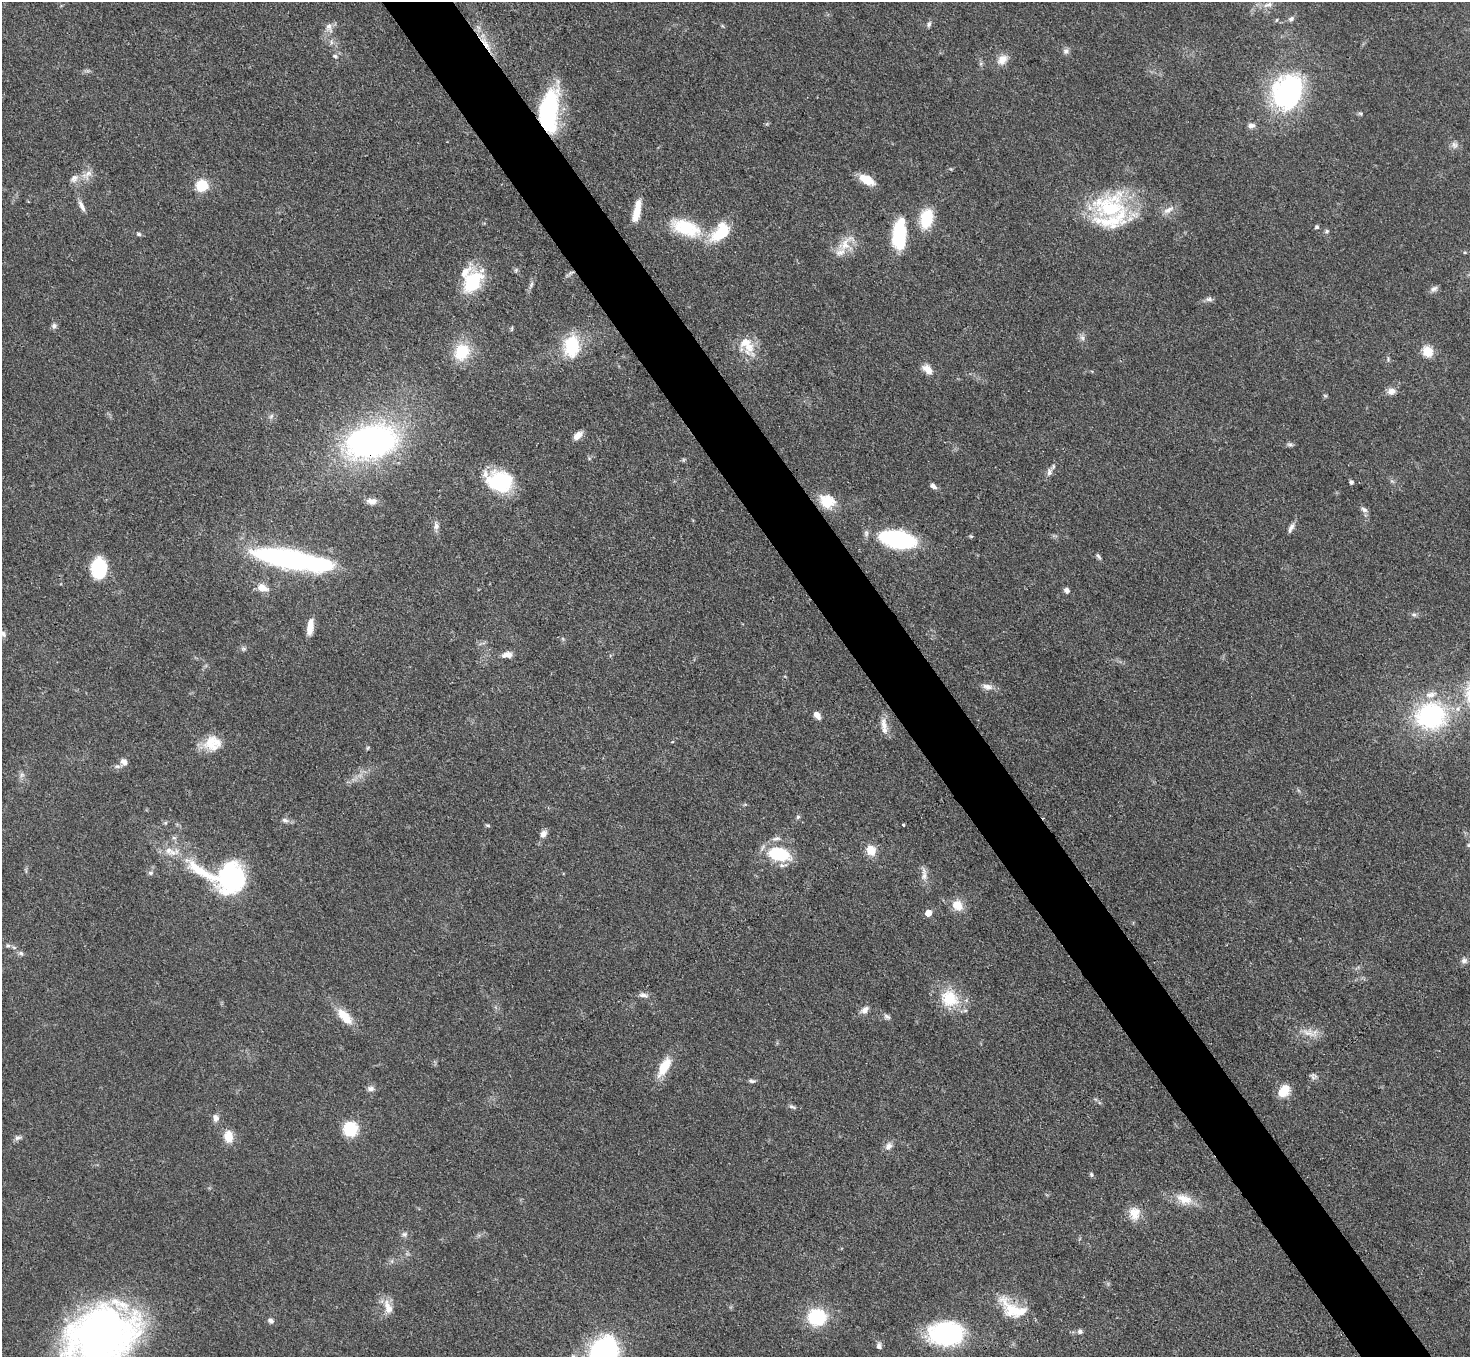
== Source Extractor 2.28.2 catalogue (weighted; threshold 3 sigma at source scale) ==
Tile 6 of 4 x 4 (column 2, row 2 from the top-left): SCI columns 1471-2938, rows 3006-4360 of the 5877 x 5870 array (HDU 1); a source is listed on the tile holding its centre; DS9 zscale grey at full resolution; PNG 1472 x 1359 px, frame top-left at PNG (2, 2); no overlay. Shown black and unused: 5% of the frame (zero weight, under 3 of 4 exposures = <1% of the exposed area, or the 3 px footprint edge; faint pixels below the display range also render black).
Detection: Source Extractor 2.28.2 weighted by HDU 2 'WHT'; one run over the whole footprint, this tile lists its part. Background 0.0533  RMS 0.005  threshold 0.0226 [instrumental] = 3 sigma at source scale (4.5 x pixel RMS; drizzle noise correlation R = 1.50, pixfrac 1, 0.05/0.05 arcsec/px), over >= 5 px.
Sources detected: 137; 4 inside a brighter object's white glare — not listed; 11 inside a brighter listed object's ellipse — not listed separately; the other 122 listed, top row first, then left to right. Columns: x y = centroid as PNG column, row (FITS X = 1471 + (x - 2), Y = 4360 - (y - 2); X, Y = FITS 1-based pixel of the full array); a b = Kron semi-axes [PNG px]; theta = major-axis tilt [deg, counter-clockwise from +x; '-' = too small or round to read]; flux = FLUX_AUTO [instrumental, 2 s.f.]
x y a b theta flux
1268 5 15 7 15 3.3
1291 19 8 6 40 1.5
929 24 8 6 63 1.3
329 27 14 9 -76 3.6
331 42 7 4 -72 1.1
486 44 30 6 -58 7.5
1066 51 8 7 - 1.7
335 56 6 5 - 0.92
1002 60 16 11 45 5.1
1287 92 36 28 63 92
547 113 38 19 -74 48
1251 125 10 6 7 1.8
1454 145 10 8 -62 2.2
87 174 18 11 46 5.3
867 180 17 8 -29 10
202 186 11 10 - 14
82 206 16 6 -65 2.8
1110 207 46 36 11 50
1168 210 18 7 32 3.5
637 211 26 8 78 8.6
926 218 22 14 78 17
1317 227 5 4 - 1.1
686 228 38 18 -19 26
1326 231 7 5 22 0.9
139 234 7 5 -16 0.95
899 234 37 15 85 27
846 243 31 13 48 9.9
571 272 10 3 21 1.2
472 282 29 19 59 26
531 285 11 5 64 1.6
1434 289 10 7 33 1.9
1209 299 9 6 0 1.6
54 326 8 7 - 1.6
512 329 7 3 81 0.61
1082 338 8 6 -68 1.6
571 346 22 16 88 25
748 347 25 15 -89 10
1428 351 6 5 - 35
462 352 21 17 59 18
928 369 13 8 -40 5.1
1391 391 11 8 18 3.2
1325 395 6 4 -19 0.63
271 416 8 6 68 1.3
578 435 11 7 39 4.4
371 442 31 19 10 220
1290 444 10 4 -11 1.1
1049 472 10 7 68 2.4
500 482 25 18 -15 45
1351 482 4 4 - 1.5
933 486 7 5 -34 2.2
372 501 13 8 -7 3.5
827 501 18 15 -29 13
1364 510 9 6 -33 1.8
436 526 11 7 -89 2.3
1291 528 14 6 62 2.2
866 533 10 6 -90 1.7
898 539 27 13 -10 73
1098 556 9 4 -51 1
284 558 66 21 -11 94
99 572 28 17 86 16
262 588 11 8 -20 6.3
1066 590 6 6 - 1.9
1414 614 7 4 0 1
310 627 18 6 81 6.2
2 633 12 7 -35 2.3
244 649 7 5 0 1.2
507 655 15 8 7 3.2
987 687 14 8 -14 3.3
817 715 8 5 -52 3.9
1431 716 27 24 5 75
884 724 19 8 -82 4.7
210 742 28 16 12 11
368 748 6 4 60 0.6
124 762 10 8 -58 2.8
22 775 7 6 - 1.6
798 817 6 5 - 0.89
285 820 10 6 -16 1.8
903 824 3 3 - 0.83
488 825 7 3 -9 0.71
543 834 10 7 60 2.7
776 839 13 6 14 2.2
1469 845 6 4 90 0.74
871 850 10 9 - 7.8
779 854 17 10 -12 33
200 871 128 17 -33 42
150 873 7 5 -20 1.1
924 874 22 7 -87 3.6
957 905 14 12 -48 7.4
928 913 5 5 - 7
8 946 6 6 - 1.1
21 953 7 5 -22 1.2
1464 960 8 8 - 1.8
644 995 14 5 -8 2.1
949 998 27 24 -35 18
865 1010 11 7 48 2.9
345 1017 25 11 -47 10
887 1017 10 6 -32 1.5
1308 1033 21 10 -20 6.3
664 1067 20 9 61 14
1313 1076 10 8 -13 1.7
752 1081 9 5 -6 1.2
370 1089 10 7 8 2
1284 1091 12 8 49 12
792 1107 10 4 -20 1.2
216 1118 10 8 -72 2.6
350 1129 14 13 - 18
228 1136 15 10 -81 7.4
18 1138 12 5 12 1.5
889 1146 11 7 47 2.7
1091 1174 6 5 - 0.88
1184 1199 25 13 -18 9.3
1134 1213 18 15 -85 7.5
404 1234 8 7 - 1.6
388 1307 20 10 -71 5.9
1014 1310 39 17 -39 17
817 1317 19 17 -3 26
271 1321 7 6 - 1.7
1080 1331 6 5 - 1.4
947 1334 31 20 1 70
101 1335 67 46 24 290
879 1346 8 6 -83 1.6
603 1354 30 22 64 120
Overlapping masked pixels (flux is a lower limit): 5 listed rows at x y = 486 44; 1287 92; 547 113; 571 272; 371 442
Isophote crosses this tile's border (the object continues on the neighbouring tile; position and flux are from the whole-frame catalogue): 3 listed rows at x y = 2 633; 101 1335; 603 1354